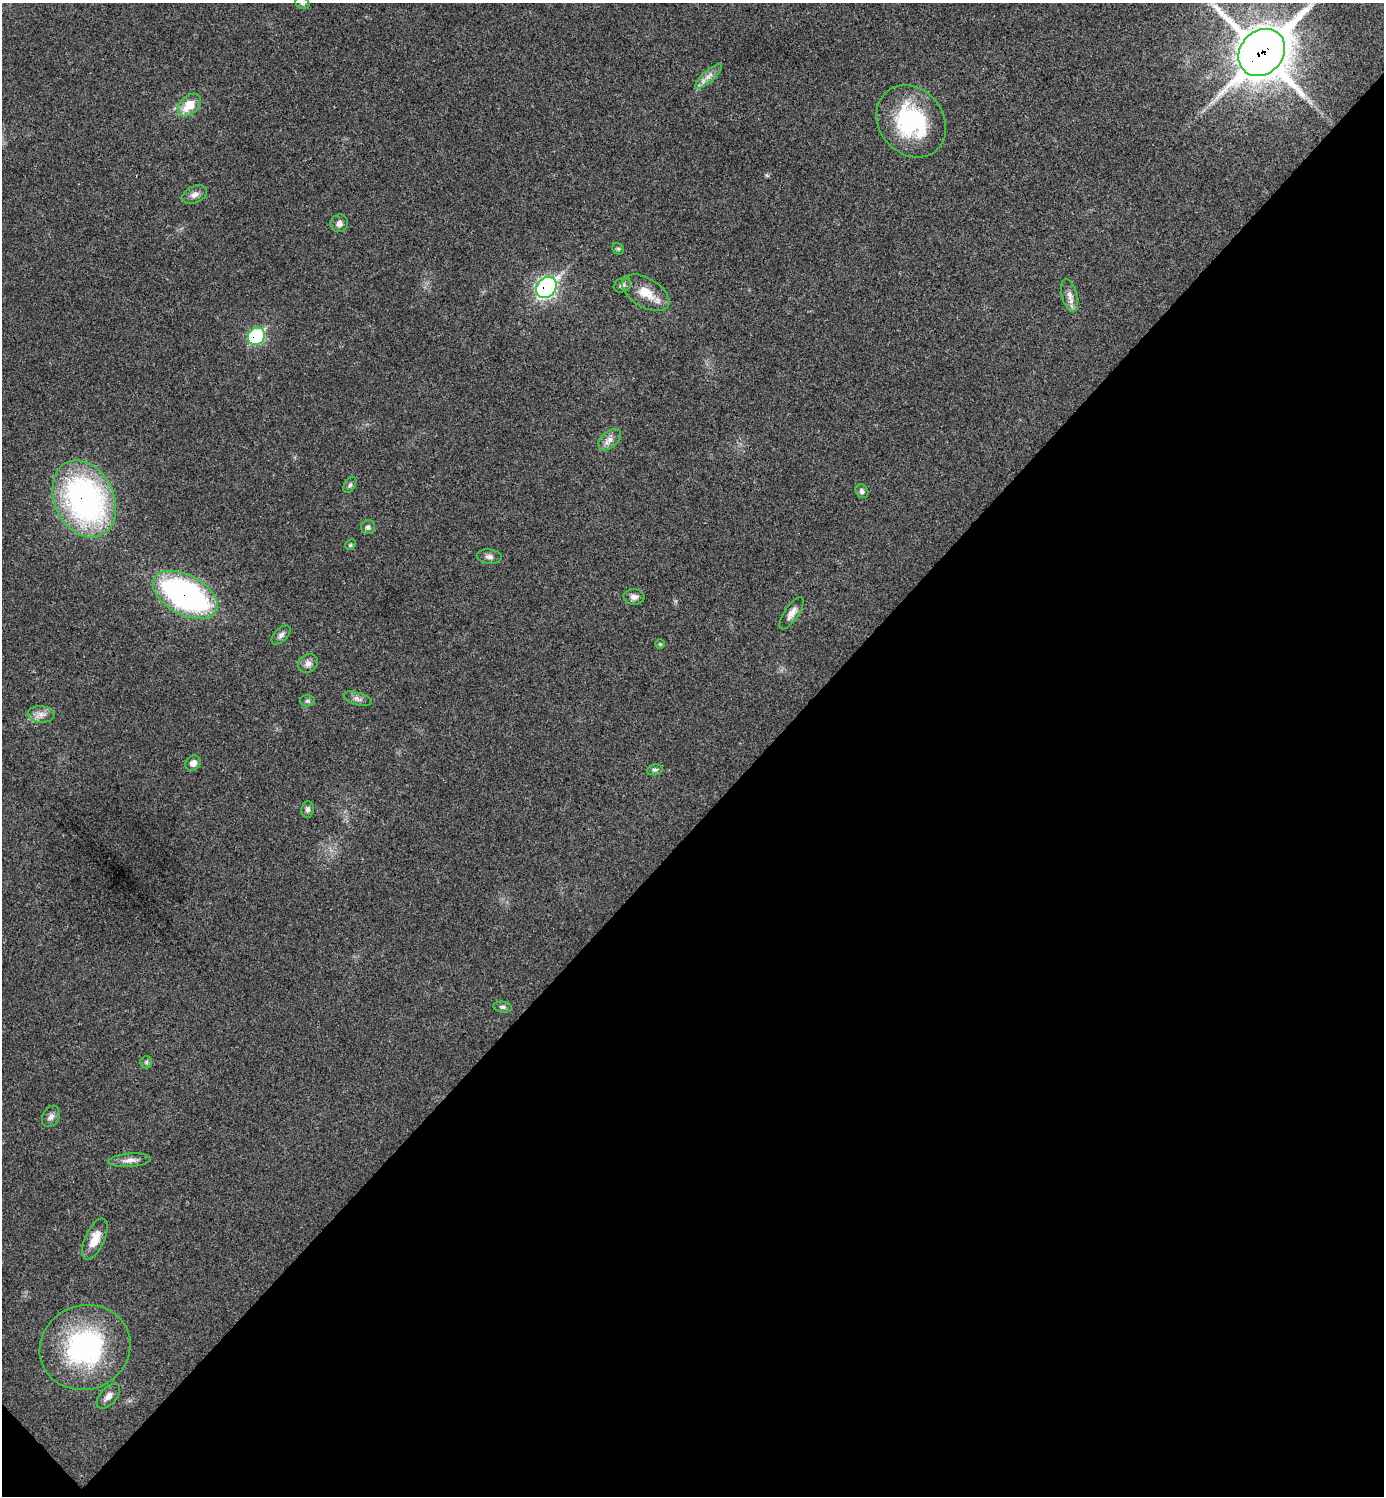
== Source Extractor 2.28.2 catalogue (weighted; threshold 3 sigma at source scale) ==
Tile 15 of 4 x 4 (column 3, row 4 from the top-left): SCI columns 2924-4305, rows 7-1500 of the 5987 x 5987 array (HDU 1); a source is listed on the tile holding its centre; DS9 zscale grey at full resolution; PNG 1386 x 1498 px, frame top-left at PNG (2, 3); each listed source drawn as its Kron ellipse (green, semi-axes under 4 px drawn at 4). Shown black and unused: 45% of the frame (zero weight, under 3 of 4 exposures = <1% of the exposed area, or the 3 px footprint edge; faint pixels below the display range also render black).
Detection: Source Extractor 2.28.2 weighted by HDU 2 'WHT'; one run over the whole footprint, this tile lists its part. Background 0.0192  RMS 0.004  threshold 0.0181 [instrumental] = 3 sigma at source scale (4.5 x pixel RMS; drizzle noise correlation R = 1.50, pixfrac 1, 0.05/0.05 arcsec/px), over >= 5 px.
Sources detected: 39; all 39 listed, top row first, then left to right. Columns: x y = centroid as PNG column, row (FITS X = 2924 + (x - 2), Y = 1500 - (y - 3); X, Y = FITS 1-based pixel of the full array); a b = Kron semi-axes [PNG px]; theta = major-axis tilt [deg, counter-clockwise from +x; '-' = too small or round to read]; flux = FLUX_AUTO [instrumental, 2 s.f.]
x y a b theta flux
302 3 7 5 -22 0.87
1262 52 25 21 46 1400
709 76 17 5 42 2.6
189 105 13 9 45 8
911 121 38 32 -51 41
195 194 13 8 24 2.2
339 223 9 8 - 2.1
618 249 6 5 - 0.63
622 285 9 7 29 1.6
546 287 12 9 52 98
646 293 26 14 -31 8.3
1069 295 17 7 -75 2.7
256 336 9 8 - 37
610 440 13 8 42 2.7
350 485 9 5 60 0.9
862 491 7 6 - 1.2
84 499 40 29 -65 110
368 527 7 7 - 1.2
350 545 6 4 45 0.54
489 557 12 7 -6 1.6
185 595 35 20 -28 100
634 597 10 7 -4 2
791 613 19 7 57 2.7
281 635 11 7 46 1.5
660 644 5 5 - 0.42
308 663 10 9 - 2.1
358 699 14 6 -18 1.6
307 701 7 5 0 0.86
41 714 13 8 -4 2.7
193 763 8 7 - 2.4
655 770 8 5 8 0.9
308 809 8 6 83 1.1
502 1007 9 5 -6 1.1
146 1062 6 6 - 0.77
51 1116 11 8 61 1.8
129 1160 21 6 4 2.7
95 1239 22 10 66 6.5
85 1347 46 42 22 64
108 1396 15 8 48 2.3
Overlapping masked pixels (flux is a lower limit): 5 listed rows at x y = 1262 52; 546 287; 256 336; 84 499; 185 595
Isophote crosses this tile's border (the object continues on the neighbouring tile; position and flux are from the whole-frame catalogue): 2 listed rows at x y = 302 3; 1262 52